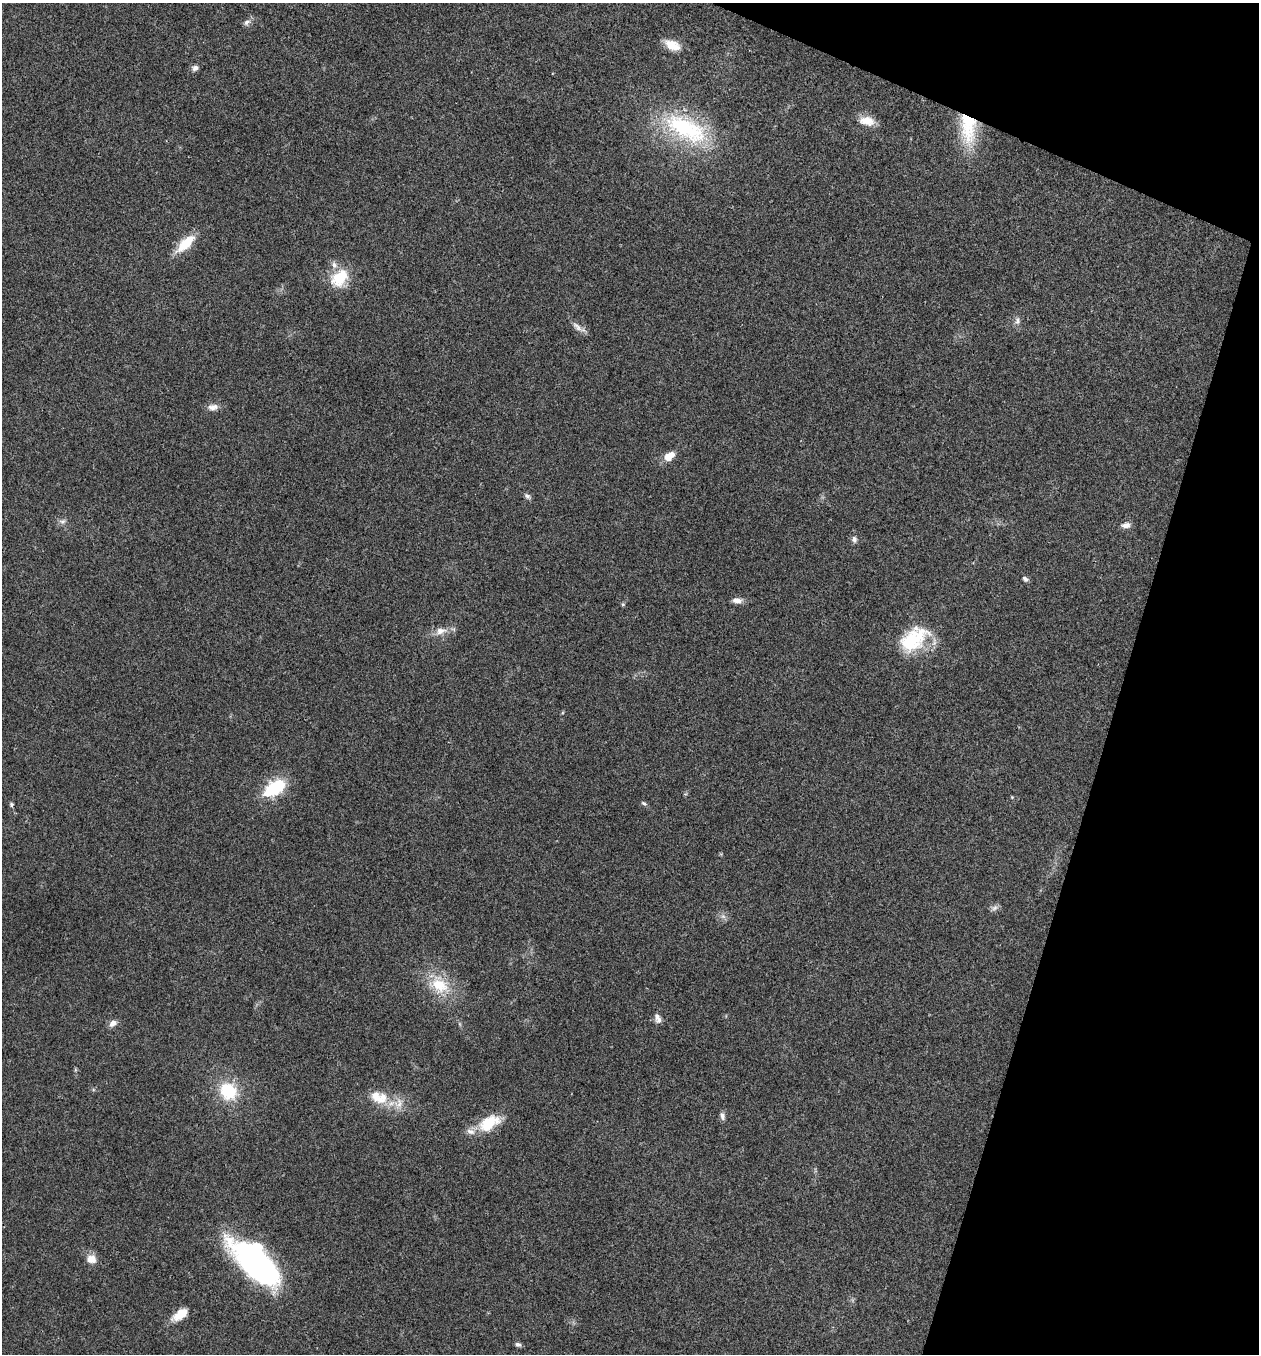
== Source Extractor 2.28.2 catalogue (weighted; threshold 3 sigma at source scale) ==
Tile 8 of 4 x 4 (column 4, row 2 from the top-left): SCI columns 3908-5164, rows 2710-4061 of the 5432 x 5416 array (HDU 1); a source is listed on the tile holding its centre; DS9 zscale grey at full resolution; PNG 1261 x 1356 px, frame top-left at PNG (2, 3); no overlay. Shown black and unused: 15% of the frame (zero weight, under 3 of 4 exposures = <1% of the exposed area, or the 3 px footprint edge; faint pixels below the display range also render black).
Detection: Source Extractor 2.28.2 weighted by HDU 2 'WHT'; one run over the whole footprint, this tile lists its part. Background 0.0239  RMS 0.0041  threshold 0.0185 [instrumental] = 3 sigma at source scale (4.5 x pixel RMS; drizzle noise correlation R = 1.50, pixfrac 1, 0.05/0.05 arcsec/px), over >= 5 px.
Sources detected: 45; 7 inside a brighter listed object's ellipse — not listed separately; the other 38 listed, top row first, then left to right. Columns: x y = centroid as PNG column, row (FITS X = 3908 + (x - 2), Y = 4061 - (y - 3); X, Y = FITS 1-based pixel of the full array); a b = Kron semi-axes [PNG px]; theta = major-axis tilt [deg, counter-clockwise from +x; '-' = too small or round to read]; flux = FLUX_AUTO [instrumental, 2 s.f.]
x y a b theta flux
247 22 10 7 33 1.6
672 45 19 10 -26 6.1
195 68 8 7 - 1.5
867 121 21 12 -8 5.5
968 128 44 20 -86 23
686 129 68 30 -27 44
185 244 24 10 43 12
340 278 24 16 45 13
1018 321 11 7 84 1.7
577 327 19 7 -41 2.6
213 407 15 8 5 2.6
668 457 9 8 - 4
527 496 9 6 -36 1.2
62 521 9 7 10 1.5
1126 525 11 7 0 2.3
854 539 9 7 -81 1.4
1025 579 7 5 -32 1.1
737 600 12 7 -2 2.5
623 604 5 5 - 0.57
441 631 18 10 15 4.1
913 639 41 25 38 25
274 788 22 12 32 23
1012 797 4 4 - 0.34
644 803 8 5 -35 0.78
11 804 6 5 - 0.75
994 908 11 7 26 1.5
723 916 7 6 - 1.3
439 985 28 21 -39 15
657 1016 11 7 68 1.6
113 1023 10 7 36 2.3
228 1091 18 16 -50 19
379 1099 22 10 -19 6.7
722 1116 11 6 -77 1.4
489 1123 30 16 30 12
91 1259 13 11 -15 3.9
256 1263 56 24 -43 110
180 1315 20 10 34 6.4
518 1344 8 5 -21 1.1
Overlapping masked pixels (flux is a lower limit): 1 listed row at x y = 968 128